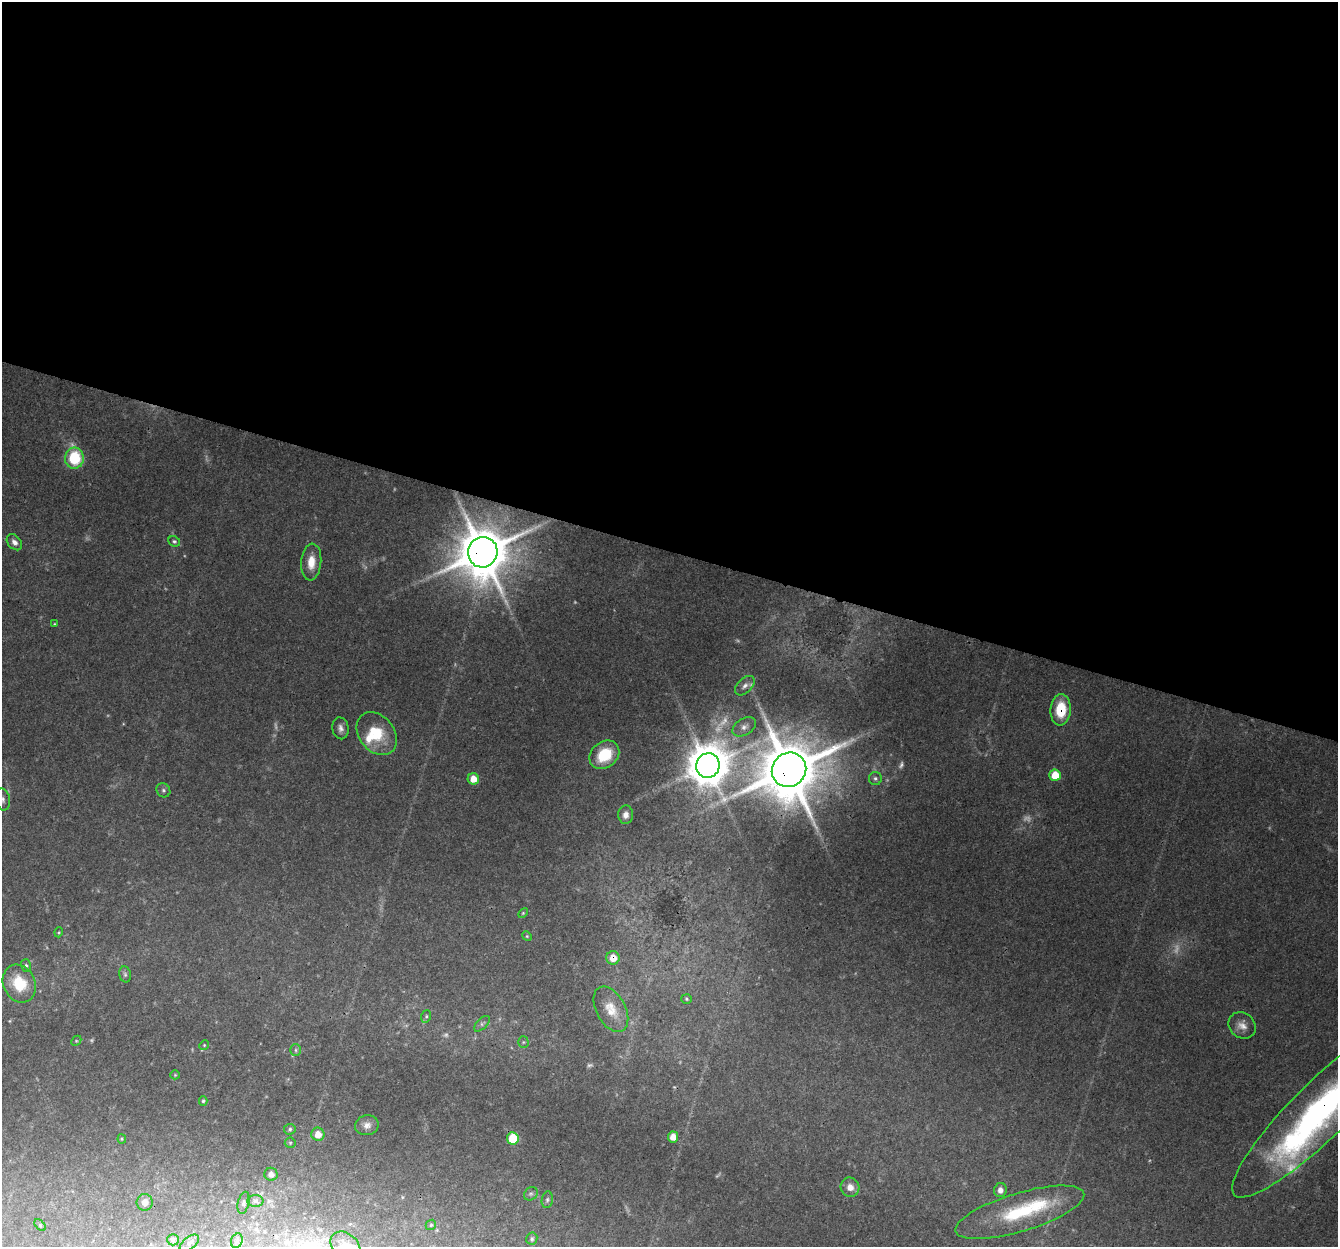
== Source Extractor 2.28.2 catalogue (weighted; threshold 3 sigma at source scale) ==
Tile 3 of 4 x 4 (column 3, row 1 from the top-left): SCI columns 2695-4030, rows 4012-5256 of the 5398 x 5589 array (HDU 1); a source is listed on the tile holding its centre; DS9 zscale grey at full resolution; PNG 1340 x 1249 px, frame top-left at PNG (2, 2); each listed source drawn as its Kron ellipse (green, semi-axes under 4 px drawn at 4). Shown black and unused: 44% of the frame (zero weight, under 3 of 4 exposures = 6% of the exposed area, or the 3 px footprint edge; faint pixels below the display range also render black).
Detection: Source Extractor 2.28.2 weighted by HDU 2 'WHT'; one run over the whole footprint, this tile lists its part. Background 0.0749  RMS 0.0052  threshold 0.0232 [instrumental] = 3 sigma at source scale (4.5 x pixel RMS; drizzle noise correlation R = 1.50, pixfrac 1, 0.0396/0.0396 arcsec/px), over >= 5 px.
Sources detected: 79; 13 too faint to see at this stretch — neither listed nor drawn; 4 inside a brighter listed object's ellipse — not listed separately; the other 62 listed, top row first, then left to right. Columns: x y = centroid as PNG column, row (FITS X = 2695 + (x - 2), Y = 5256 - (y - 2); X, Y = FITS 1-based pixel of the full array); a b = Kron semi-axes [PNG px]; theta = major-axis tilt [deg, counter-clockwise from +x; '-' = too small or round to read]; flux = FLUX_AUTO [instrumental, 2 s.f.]
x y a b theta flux
74 458 10 9 - 26
174 541 6 5 - 1
14 542 9 6 -49 2.7
483 552 15 14 - 3000
311 562 18 10 85 8
54 624 4 3 - 0.49
745 686 12 7 44 2.5
1061 710 16 10 86 18
744 727 13 8 31 3.1
340 728 11 8 -79 2.6
377 734 24 17 -50 18
604 755 16 12 40 21
708 765 12 11 - 1800
789 770 18 16 45 4100
1055 775 6 5 - 12
875 778 6 6 - 1.3
473 779 6 5 - 7
163 790 7 6 - 1.4
3 799 11 7 -79 2.2
626 815 9 7 88 2.9
523 913 6 3 46 0.61
59 932 5 3 - 0.5
527 936 5 4 - 0.56
613 958 6 6 - 6.4
26 966 6 5 - 1
125 974 8 6 -75 1.2
19 984 19 16 -65 17
686 999 5 5 - 0.71
611 1009 25 14 -62 9.5
426 1016 6 5 - 0.89
482 1024 10 5 45 1.4
1242 1025 14 12 -39 4.7
76 1041 6 4 44 0.7
523 1042 5 5 - 0.81
204 1045 5 4 - 0.61
296 1050 6 5 - 1.2
175 1075 5 4 - 0.55
203 1101 5 4 - 0.8
1322 1109 123 28 44 220
367 1125 12 10 12 3.3
290 1129 6 5 - 1
318 1134 7 6 - 5.7
673 1137 5 5 - 5
513 1138 6 6 - 23
122 1139 4 4 - 0.54
290 1143 5 5 - 0.69
271 1174 7 6 - 2.8
850 1187 10 9 - 4.3
1000 1190 7 6 - 2.9
531 1194 7 6 - 1.2
547 1200 8 5 80 1.2
255 1201 8 6 -3 1.5
145 1202 8 8 - 3.1
243 1203 11 5 77 1.4
1020 1212 67 19 17 39
40 1225 7 4 -47 0.74
431 1225 5 4 - 0.73
532 1239 6 5 - 0.97
173 1240 6 6 - 1.1
237 1241 7 5 69 1.6
189 1243 11 6 38 1.6
346 1246 17 12 -43 6.4
Overlapping masked pixels (flux is a lower limit): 5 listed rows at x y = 483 552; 1061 710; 789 770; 613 958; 1322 1109
Isophote crosses this tile's border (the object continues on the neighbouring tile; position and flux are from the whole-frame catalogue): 3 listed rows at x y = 3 799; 1322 1109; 346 1246